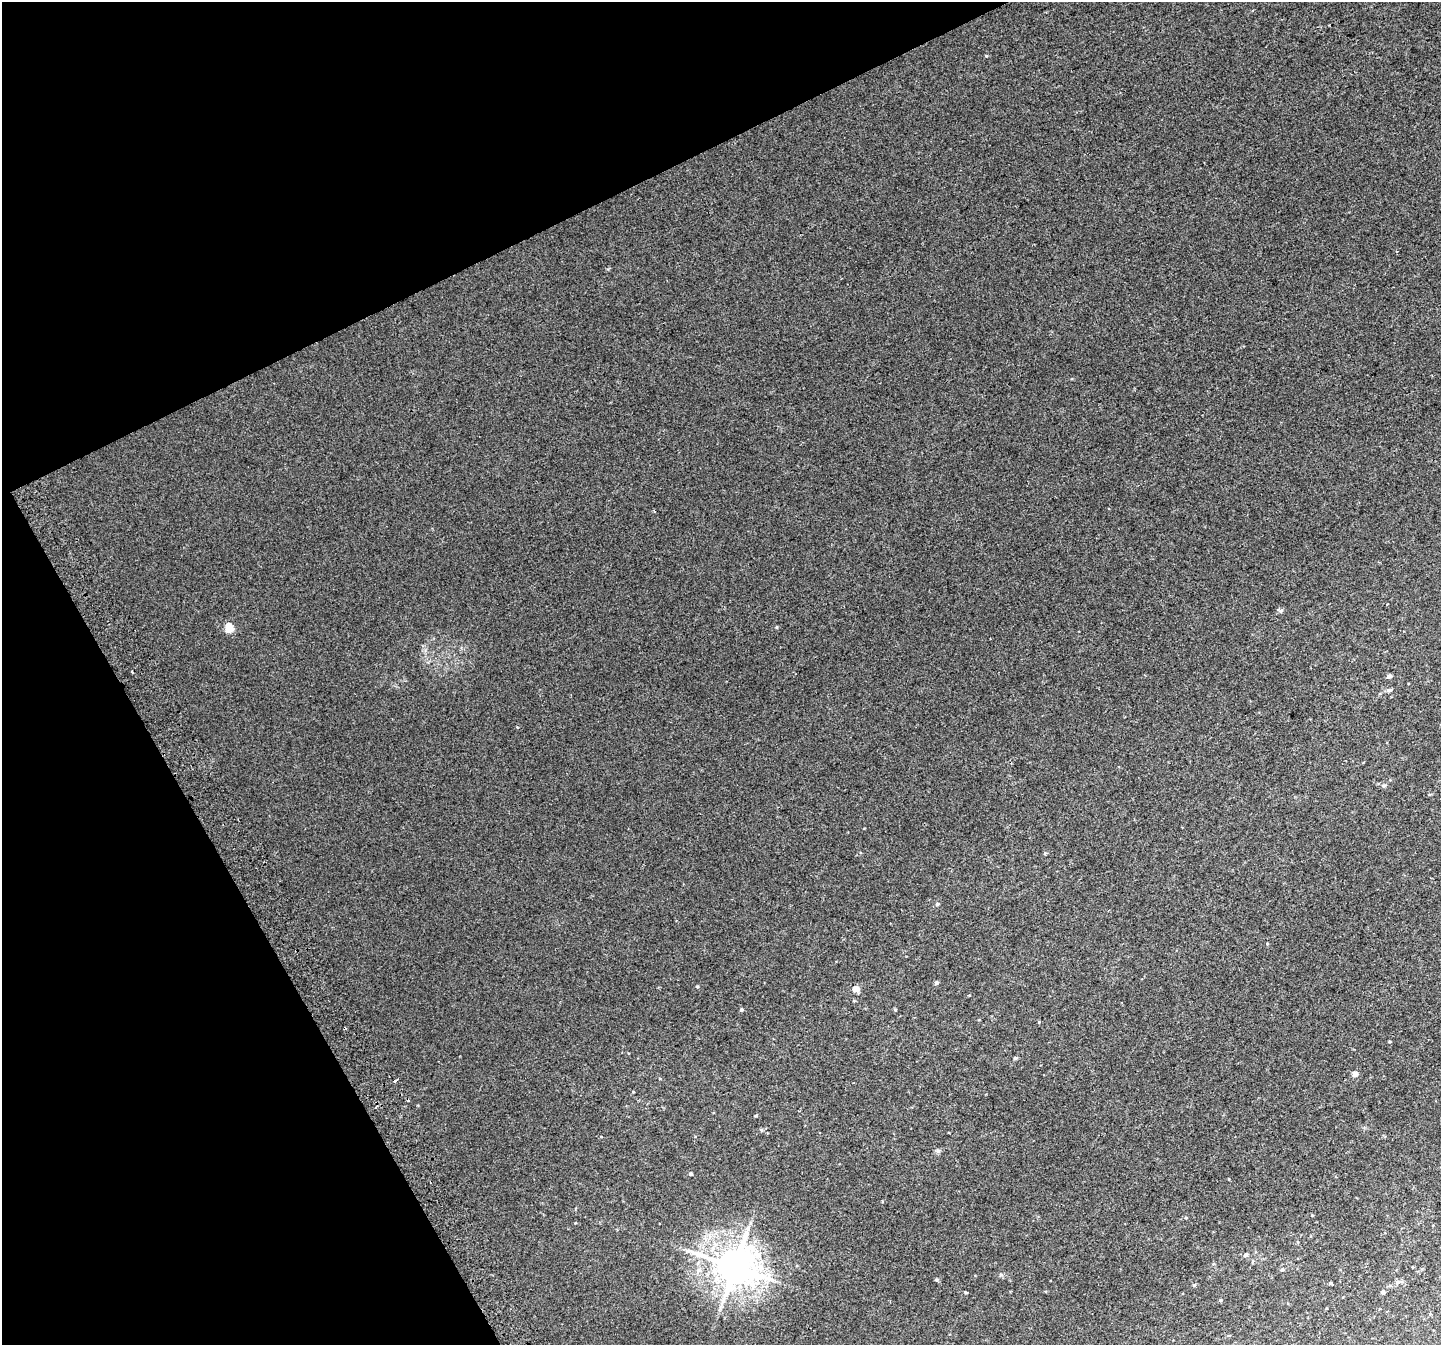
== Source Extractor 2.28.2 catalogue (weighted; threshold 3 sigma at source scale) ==
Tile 5 of 4 x 4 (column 1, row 2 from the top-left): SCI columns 42-1480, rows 2868-4210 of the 5835 x 5676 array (HDU 1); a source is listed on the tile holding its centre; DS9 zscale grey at full resolution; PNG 1443 x 1347 px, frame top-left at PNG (2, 2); no overlay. Shown black and unused: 24% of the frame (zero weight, under 2 of 3 exposures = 2% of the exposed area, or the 3 px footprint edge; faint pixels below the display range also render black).
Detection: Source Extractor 2.28.2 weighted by HDU 2 'WHT'; one run over the whole footprint, this tile lists its part. Background 0.012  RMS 0.0062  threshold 0.0279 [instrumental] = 3 sigma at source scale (4.5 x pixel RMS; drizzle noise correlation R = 1.50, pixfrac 1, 0.0396/0.0396 arcsec/px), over >= 5 px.
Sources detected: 31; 1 cosmic-ray / hot-pixel residue — not listed; the other 30 listed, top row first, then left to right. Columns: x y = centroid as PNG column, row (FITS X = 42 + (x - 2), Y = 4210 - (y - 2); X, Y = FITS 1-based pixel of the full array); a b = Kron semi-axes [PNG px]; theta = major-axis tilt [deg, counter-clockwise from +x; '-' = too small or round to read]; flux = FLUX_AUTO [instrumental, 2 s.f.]
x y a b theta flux
1281 611 7 5 21 1.2
777 627 5 3 - 0.52
229 628 5 5 - 20
1389 676 5 4 - 1.7
1389 690 6 5 - 1.6
1383 786 5 5 - 1
937 904 5 4 - 0.86
936 983 6 5 - 0.86
697 987 4 4 - 0.65
856 989 7 6 - 4.3
895 1009 5 3 - 0.51
742 1010 3 3 - 2.3
1015 1058 5 4 - 0.95
1355 1074 7 7 - 2.1
394 1081 4 3 - 8.9
375 1108 4 3 - 0.77
755 1116 4 3 - 0.57
938 1151 5 5 - 1.1
690 1174 5 4 - 0.87
1186 1218 5 3 - 0.6
1246 1255 6 5 - 1.4
734 1267 12 11 - 1700
1282 1269 5 4 - 0.83
699 1270 9 7 31 2.7
1398 1282 11 6 11 2.3
1330 1283 5 4 - 0.6
1194 1285 5 4 - 0.68
966 1292 5 3 - 0.57
1383 1292 4 4 - 1.7
1220 1300 5 4 - 0.64
Unlisted compact peaks at least as high as the median listed source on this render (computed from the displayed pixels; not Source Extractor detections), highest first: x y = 986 56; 936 1280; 1001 1275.